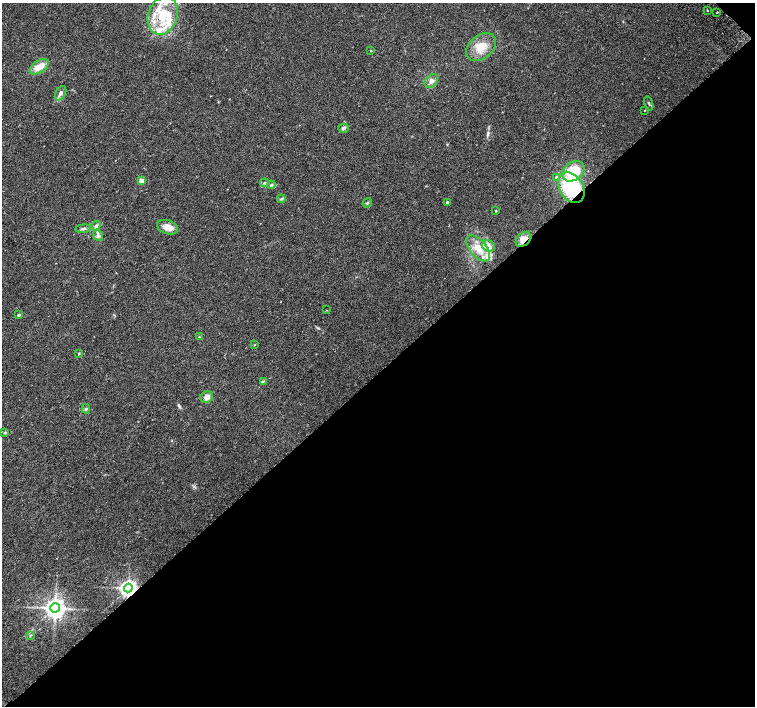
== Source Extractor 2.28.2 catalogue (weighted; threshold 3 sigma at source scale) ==
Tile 12 of 4 x 4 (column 4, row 3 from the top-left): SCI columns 4567-6072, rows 1672-3079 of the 6116 x 6093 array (HDU 1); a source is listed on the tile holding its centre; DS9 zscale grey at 2 x 2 block average (1 PNG px = mean of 2 x 2 image px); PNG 757 x 708 px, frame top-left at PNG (2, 3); each listed source drawn as its Kron ellipse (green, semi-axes under 4 px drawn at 4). Shown black and unused: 48% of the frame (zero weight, under 2 of 3 exposures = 3% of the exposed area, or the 3 px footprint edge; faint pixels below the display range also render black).
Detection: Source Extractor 2.28.2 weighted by HDU 2 'WHT'; one run over the whole footprint, this tile lists its part. Background 0.05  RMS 0.0057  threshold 0.0257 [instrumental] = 3 sigma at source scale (4.5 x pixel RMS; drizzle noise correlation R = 1.50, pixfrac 1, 0.0396/0.0396 arcsec/px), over >= 5 px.
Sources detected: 46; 6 inside a brighter listed object's ellipse — not listed separately; the other 40 listed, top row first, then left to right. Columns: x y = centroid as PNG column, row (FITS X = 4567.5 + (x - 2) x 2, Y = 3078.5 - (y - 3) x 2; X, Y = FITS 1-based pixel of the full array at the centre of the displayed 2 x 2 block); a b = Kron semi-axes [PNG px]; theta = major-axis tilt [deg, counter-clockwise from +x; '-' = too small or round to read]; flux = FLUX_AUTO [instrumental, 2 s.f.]
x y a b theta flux
707 10 2 2 - 0.97
717 12 2 2 - 1
163 16 19 14 71 48
481 47 17 11 40 23
371 50 3 2 - 0.67
39 67 11 6 33 17
431 81 8 6 47 6.1
60 93 8 5 60 4.6
649 103 7 2 -73 1.3
644 110 2 2 - 0.63
344 128 5 4 - 2.5
573 171 12 9 34 43
556 177 3 3 - 2.6
141 181 2 2 - 18
265 183 4 3 - 1.7
271 185 4 4 - 2.7
571 188 16 12 -58 100
281 199 4 2 - 1.6
447 202 2 2 - 2.9
367 203 5 3 - 1.5
496 211 2 2 - 0.82
96 226 5 4 - 3
168 227 11 7 -18 13
83 229 7 4 6 3.1
98 236 6 4 -47 3.3
523 239 9 6 42 14
489 246 7 5 -27 5.6
478 248 15 8 -51 21
326 310 2 2 - 0.59
19 315 2 2 - 4.3
199 337 3 3 - 1
254 345 3 2 - 0.71
79 353 3 2 - 1
263 381 3 2 - 1.2
207 397 6 5 - 6.8
86 409 5 4 - 2.4
5 433 4 3 - 1.4
128 588 4 4 - 650
55 608 4 4 - 1100
31 635 3 2 - 0.91
Overlapping masked pixels (flux is a lower limit): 3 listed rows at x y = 571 188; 523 239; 128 588
Isophote crosses this tile's border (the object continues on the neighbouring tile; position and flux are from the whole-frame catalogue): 1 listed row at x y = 163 16
Diffuse or blended objects may show on this block-average render without a row.